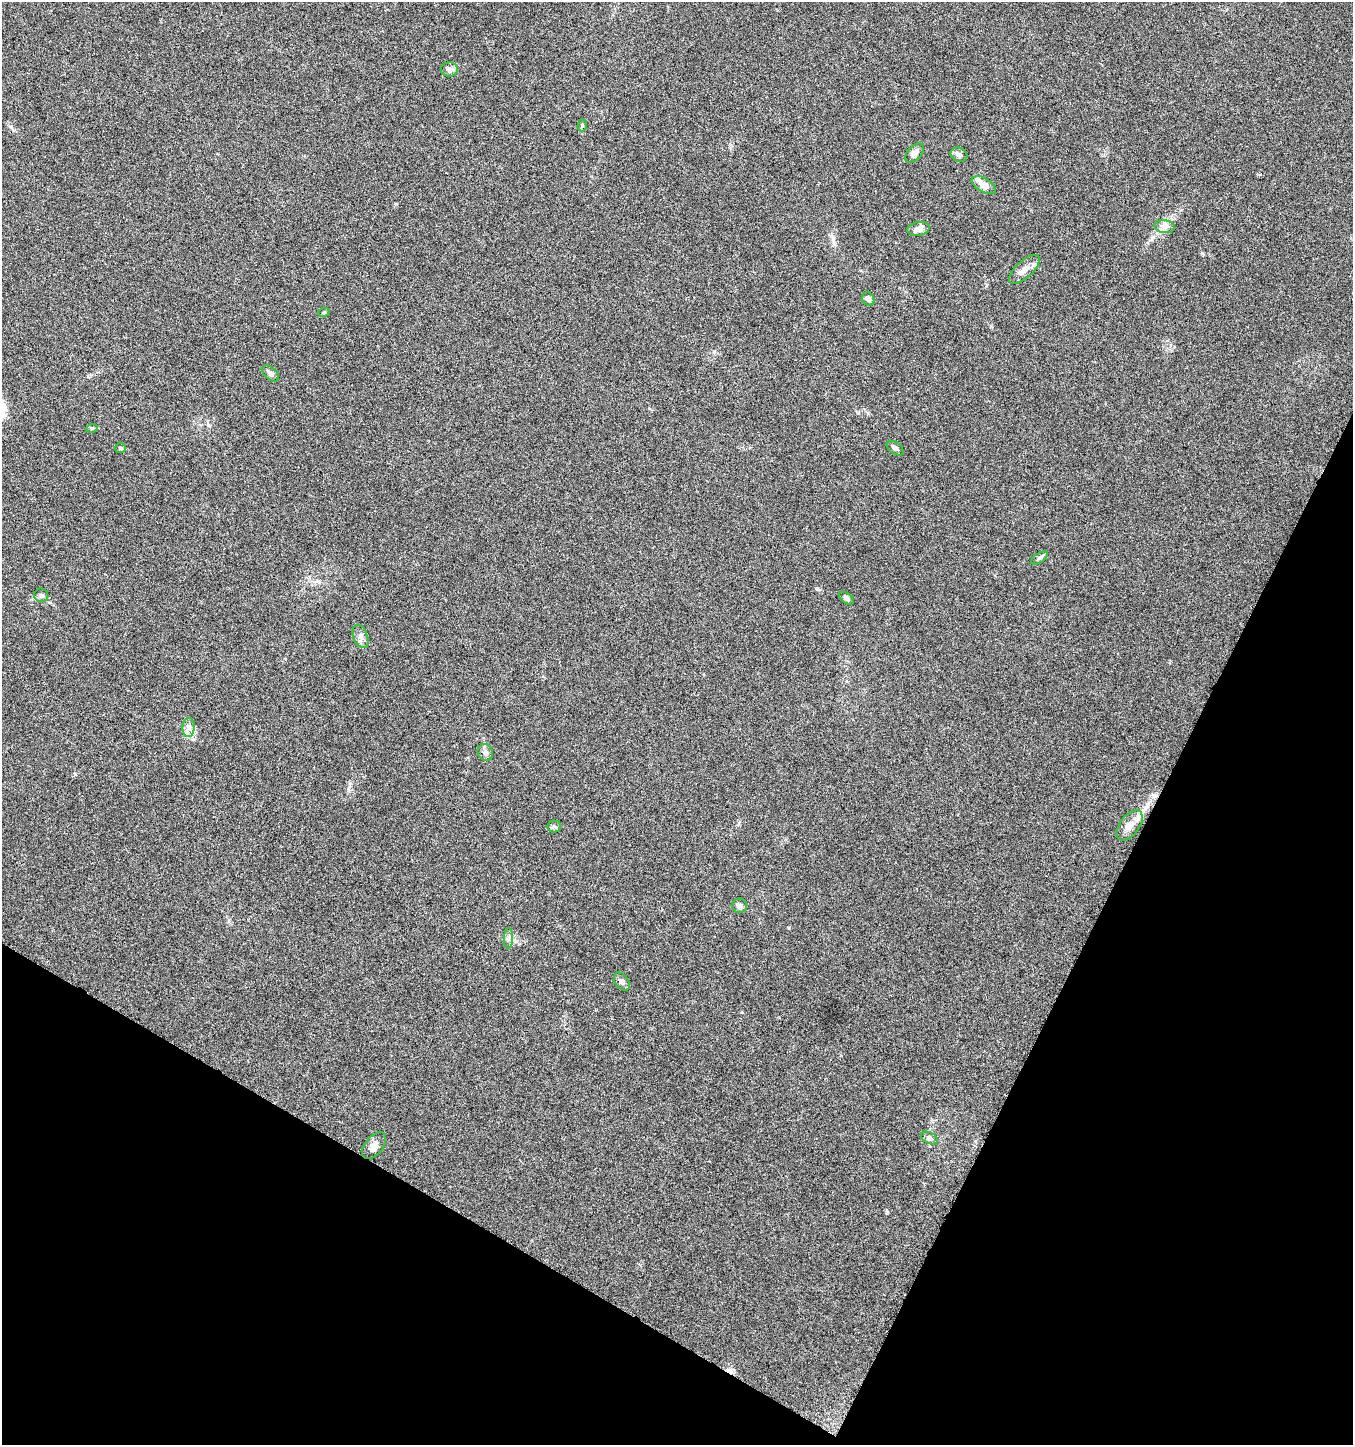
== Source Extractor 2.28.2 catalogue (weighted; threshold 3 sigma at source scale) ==
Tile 15 of 4 x 4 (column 3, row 4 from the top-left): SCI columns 2974-4324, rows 3-1445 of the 5880 x 5785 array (HDU 1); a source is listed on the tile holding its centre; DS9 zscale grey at full resolution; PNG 1355 x 1447 px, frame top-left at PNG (2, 2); each listed source drawn as its Kron ellipse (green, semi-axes under 4 px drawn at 4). Shown black and unused: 25% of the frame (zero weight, under 3 of 6 exposures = <1% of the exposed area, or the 3 px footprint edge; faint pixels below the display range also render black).
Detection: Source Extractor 2.28.2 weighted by HDU 2 'WHT'; one run over the whole footprint, this tile lists its part. Background 0.0191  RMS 0.0035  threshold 0.0144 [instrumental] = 3 sigma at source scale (4.09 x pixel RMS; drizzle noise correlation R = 1.36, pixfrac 0.8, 0.0396/0.0396 arcsec/px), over >= 5 px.
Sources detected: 29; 1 cosmic-ray / hot-pixel residue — neither listed nor drawn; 1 inside a brighter listed object's ellipse — not listed separately; the other 27 listed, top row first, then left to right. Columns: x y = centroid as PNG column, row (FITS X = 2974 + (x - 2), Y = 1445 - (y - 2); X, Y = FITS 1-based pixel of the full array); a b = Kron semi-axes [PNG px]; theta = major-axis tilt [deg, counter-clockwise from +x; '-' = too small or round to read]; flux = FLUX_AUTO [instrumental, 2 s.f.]
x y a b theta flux
449 69 8 7 - 1.6
582 125 6 4 72 0.45
914 153 11 7 46 1.8
959 155 8 7 - 1.4
984 185 13 7 -30 3.1
1165 227 10 6 -5 1.5
919 229 11 7 11 1.9
1024 269 19 8 43 2.8
868 299 7 6 - 1.3
324 312 6 3 21 0.36
271 373 10 6 -41 1.2
92 428 6 3 17 0.36
120 448 5 4 - 0.45
895 448 10 5 -36 0.97
1040 558 9 4 34 0.7
41 595 7 6 - 0.73
846 598 8 5 -38 0.88
361 636 12 7 -70 1.5
189 727 9 6 84 1.6
485 752 9 7 -55 1.2
1129 825 17 9 52 2.9
554 826 6 6 - 0.63
740 906 7 7 - 1.1
508 938 10 4 89 0.92
622 982 10 6 -53 1
929 1138 9 5 -28 0.83
374 1146 15 9 52 2.1
Unlisted compact peaks at least as high as the median listed source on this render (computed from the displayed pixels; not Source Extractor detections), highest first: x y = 75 774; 887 1212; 1202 253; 1153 237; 11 127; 817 589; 396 204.